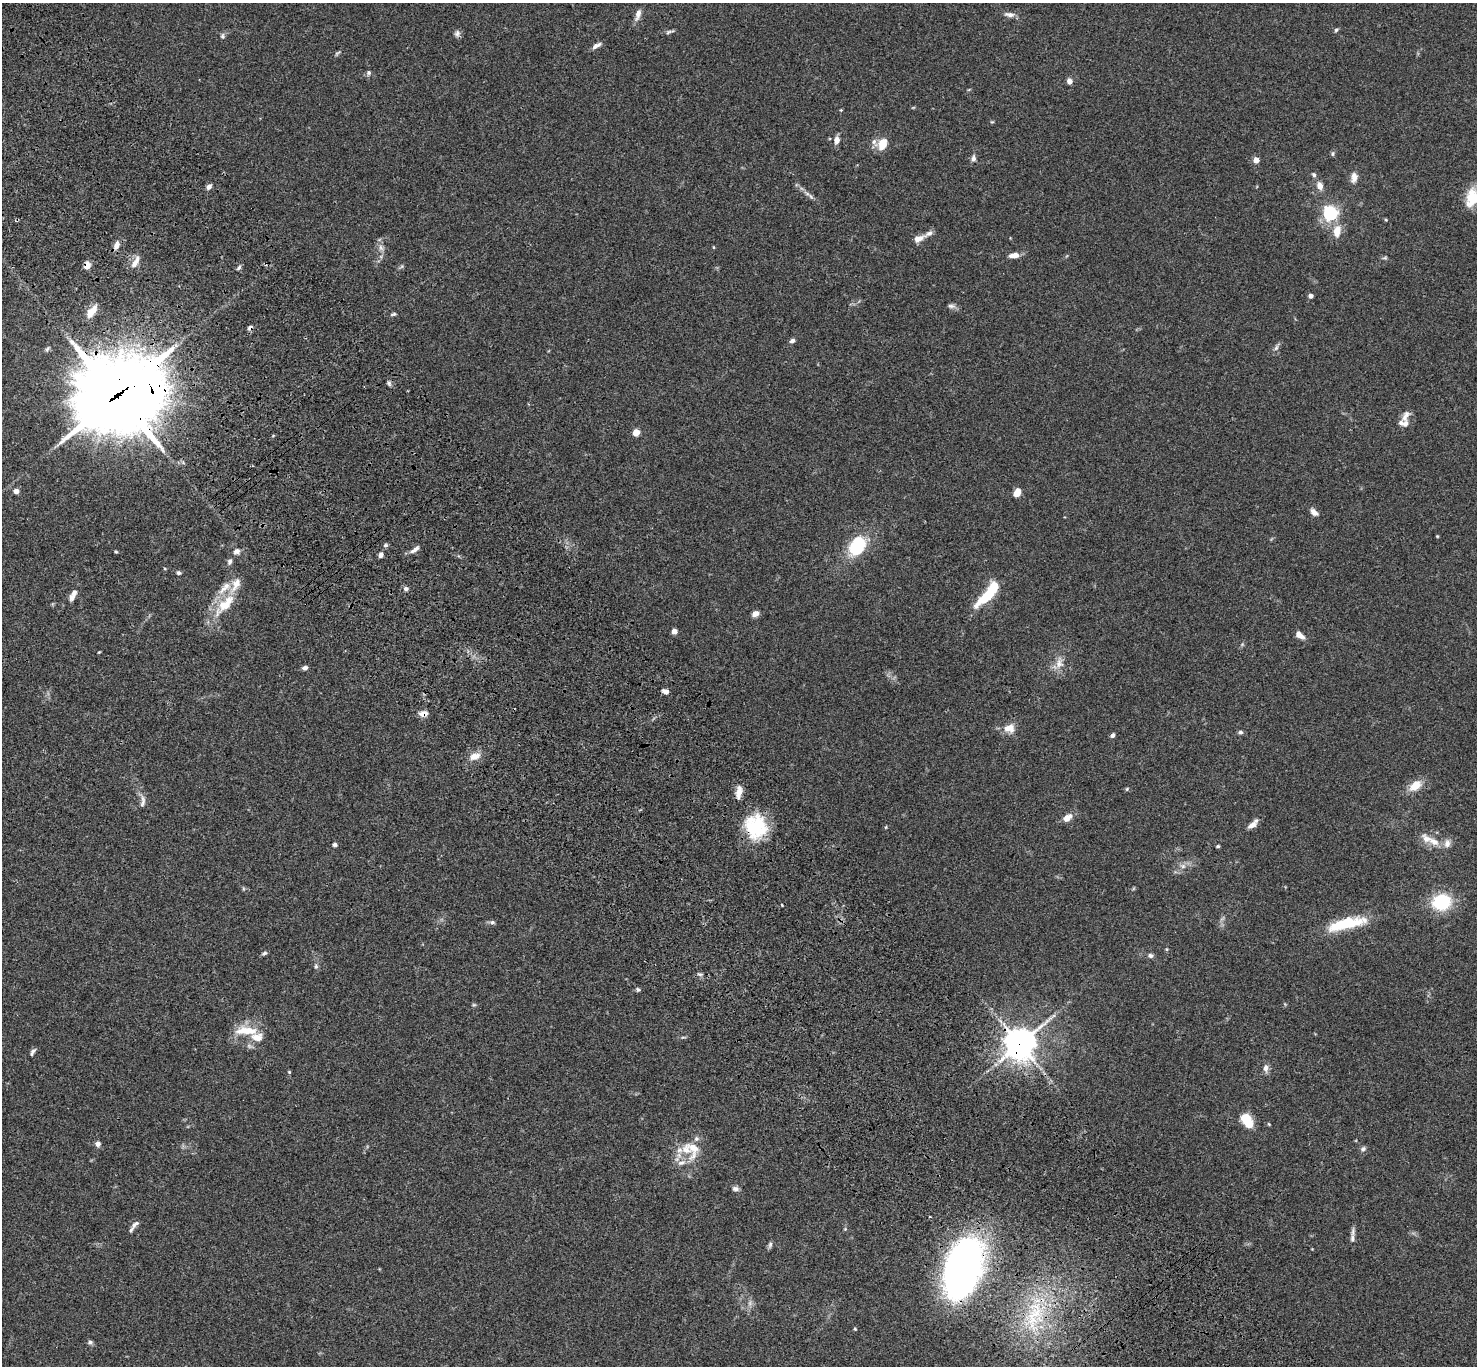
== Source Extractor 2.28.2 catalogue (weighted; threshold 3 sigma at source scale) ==
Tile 11 of 4 x 4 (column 3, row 3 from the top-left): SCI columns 3054-4528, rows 1747-3110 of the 6106 x 6082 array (HDU 1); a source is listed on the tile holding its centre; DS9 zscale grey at full resolution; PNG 1479 x 1368 px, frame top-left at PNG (2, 3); no overlay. Shown black and unused: <1% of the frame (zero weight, under 3 of 4 exposures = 6% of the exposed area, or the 3 px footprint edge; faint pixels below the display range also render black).
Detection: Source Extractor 2.28.2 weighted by HDU 2 'WHT'; one run over the whole footprint, this tile lists its part. Background 0.0592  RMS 0.0053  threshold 0.0239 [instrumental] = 3 sigma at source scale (4.5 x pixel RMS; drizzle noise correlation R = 1.50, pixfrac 1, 0.05/0.05 arcsec/px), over >= 5 px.
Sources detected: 136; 1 too faint to see at this stretch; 3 inside a brighter object's white glare — not listed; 13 inside a brighter listed object's ellipse — not listed separately; the other 119 listed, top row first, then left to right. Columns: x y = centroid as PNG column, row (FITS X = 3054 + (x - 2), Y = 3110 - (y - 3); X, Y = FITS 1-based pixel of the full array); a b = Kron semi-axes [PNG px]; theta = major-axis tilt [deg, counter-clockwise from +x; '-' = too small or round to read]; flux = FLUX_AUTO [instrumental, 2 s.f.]
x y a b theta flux
638 14 15 6 73 3.4
1009 15 13 6 -5 2.7
1336 30 6 5 - 0.83
669 32 12 4 19 1.1
457 33 9 7 76 1.7
222 36 8 6 -81 1.1
597 45 13 5 27 2.3
337 53 9 3 33 0.85
368 73 7 6 - 1.2
1069 81 6 5 - 3
841 110 4 4 - 0.51
992 122 6 3 0 0.51
837 140 8 6 80 3.2
882 144 14 10 73 7.3
1333 153 8 5 83 0.86
973 159 10 6 89 1.9
1256 160 4 4 - 5.7
1314 175 6 5 - 1.1
1354 177 13 8 80 3.5
1320 186 9 7 -77 3.9
209 187 8 6 40 1.9
811 196 11 4 -51 1.6
1472 197 23 13 79 12
1330 213 6 6 - 100
1386 220 5 3 - 0.5
1337 231 15 9 80 7.1
918 239 16 8 24 3.9
116 245 12 7 70 3.2
714 247 4 3 - 0.47
381 248 9 6 -73 2.3
1014 255 12 6 6 4
1385 258 7 4 8 0.8
135 262 18 7 60 3.8
87 266 8 6 74 3.6
402 266 6 4 71 0.79
239 268 8 4 46 1.1
1310 296 5 5 - 1.8
951 306 11 6 -6 1.7
91 312 17 8 51 6.5
393 314 7 4 12 0.89
250 328 7 6 - 1.4
792 341 6 5 - 1.5
1276 347 12 5 63 1.6
389 383 7 5 -73 1.1
117 395 32 28 23 4700
1404 423 14 8 -3 3.4
636 432 5 5 - 9.9
16 491 5 4 - 4.2
1017 493 7 5 61 11
1314 512 10 6 -42 3
1437 536 4 3 - 0.44
385 545 6 5 - 0.95
857 546 15 10 63 40
415 550 14 6 34 2.5
237 551 9 7 19 2.4
116 552 4 3 - 0.61
381 555 6 5 - 2
230 561 10 6 66 1.5
178 573 5 5 - 1.1
406 589 6 6 - 1.5
987 596 35 10 43 18
72 598 9 7 69 2.4
225 605 34 15 42 16
755 614 8 6 33 3
674 631 4 4 - 4.2
1300 635 10 6 -33 3.7
99 652 4 2 - 0.46
1059 663 18 11 84 5.4
305 668 7 5 13 1.6
666 691 7 5 -22 2.4
423 714 10 6 8 3.4
1009 728 15 11 7 5.8
1240 732 6 5 - 1.1
1113 735 5 4 - 1.4
475 756 14 9 17 5.1
1415 786 15 9 36 8.7
1127 789 6 4 47 0.67
739 792 18 7 82 4
143 801 20 7 89 2.9
1067 818 10 7 35 4.8
1252 825 13 6 32 3.3
756 826 32 24 -80 30
886 827 5 3 - 0.44
1434 842 17 10 -24 6.4
335 844 5 5 - 1.1
1218 846 4 3 - 0.77
1183 866 9 6 -16 2.2
243 888 6 4 -72 0.66
1441 902 18 15 10 28
492 922 7 6 - 1.3
1346 923 46 12 10 22
1167 949 5 3 - 0.52
264 953 7 5 31 1
1150 955 7 6 - 1.4
316 966 7 5 78 1.1
700 974 8 4 -8 0.96
638 989 6 5 - 1.1
474 1005 6 4 0 0.67
246 1031 31 11 -3 12
683 1037 8 3 12 0.79
1020 1044 11 10 - 810
33 1051 9 6 34 1.5
1265 1068 10 7 89 2.6
289 1072 5 4 - 0.57
1246 1118 11 10 - 7.7
1269 1124 4 4 - 0.47
696 1139 8 7 - 1.7
98 1144 7 6 - 1.9
686 1149 37 13 -60 11
1363 1149 8 6 44 1.4
735 1189 8 6 -6 1.7
135 1224 13 6 45 1.9
845 1229 5 4 - 0.58
1352 1238 13 7 84 2.4
770 1245 9 5 83 1.2
963 1269 47 26 72 340
1035 1315 51 27 81 49
855 1329 4 4 - 0.54
90 1342 7 6 - 1.1
Overlapping masked pixels (flux is a lower limit): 8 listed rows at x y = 87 266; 250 328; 117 395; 423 714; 756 826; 1020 1044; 963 1269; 1035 1315
Isophote crosses this tile's border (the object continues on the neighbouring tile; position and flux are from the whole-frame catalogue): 1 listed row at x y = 1472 197